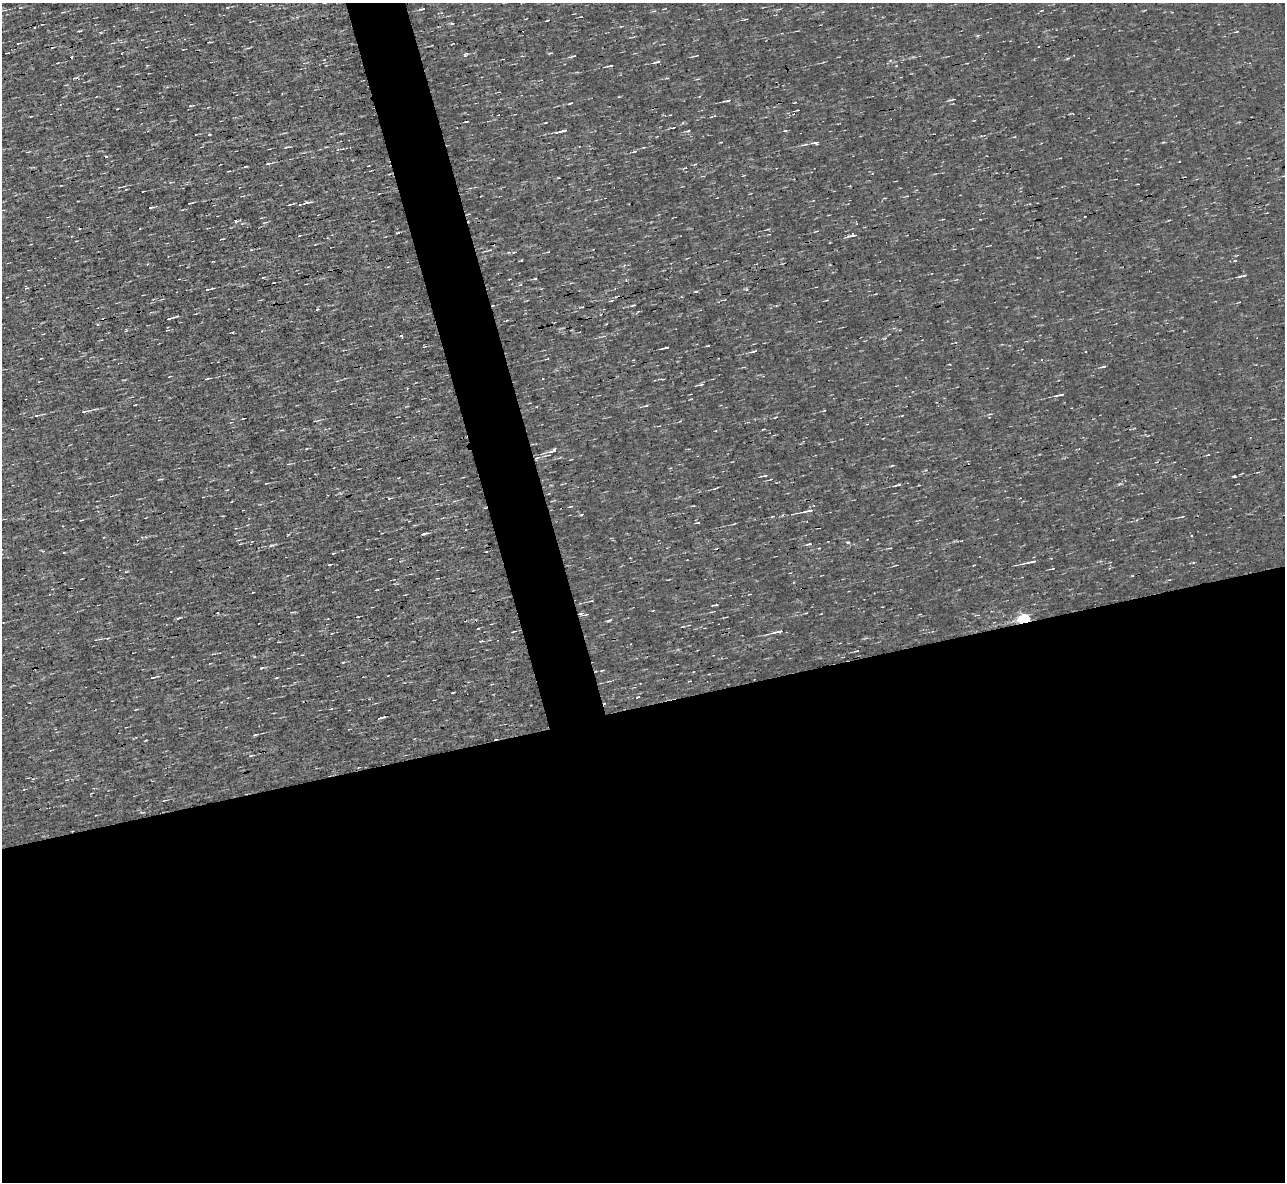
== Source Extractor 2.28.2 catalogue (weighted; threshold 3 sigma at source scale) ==
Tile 15 of 4 x 4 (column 3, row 4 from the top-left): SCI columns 2569-3851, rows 146-1325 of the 5135 x 5132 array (HDU 1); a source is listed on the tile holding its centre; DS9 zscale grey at full resolution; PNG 1287 x 1184 px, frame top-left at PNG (2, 3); no overlay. Shown black and unused: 43% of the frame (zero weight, under 3 of 4 exposures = <1% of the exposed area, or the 3 px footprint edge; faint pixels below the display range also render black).
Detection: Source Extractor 2.28.2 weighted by HDU 2 'WHT'; one run over the whole footprint, this tile lists its part. Background 0.00167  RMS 0.043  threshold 0.195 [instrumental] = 3 sigma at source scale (4.5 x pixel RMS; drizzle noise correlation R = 1.50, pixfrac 1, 0.05/0.05 arcsec/px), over >= 5 px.
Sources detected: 126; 3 cosmic-ray / hot-pixel residue — not listed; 3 inside a brighter listed object's ellipse — not listed separately; the other 120 listed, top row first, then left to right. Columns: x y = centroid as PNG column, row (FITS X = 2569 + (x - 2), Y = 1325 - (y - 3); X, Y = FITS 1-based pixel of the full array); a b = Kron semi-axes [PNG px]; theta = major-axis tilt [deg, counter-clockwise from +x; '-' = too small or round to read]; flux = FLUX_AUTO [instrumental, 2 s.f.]
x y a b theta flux
423 9 5 3 - 7.7
297 17 4 4 - 4.2
746 19 6 2 5 4.3
547 20 3 2 - 3.2
452 23 6 3 -8 6.8
621 26 4 3 - 3.6
80 31 4 3 - 4.5
1237 31 5 2 - 3.4
209 42 4 2 - 2.9
18 43 4 2 - 3.4
465 55 6 4 57 6.6
573 56 9 3 18 6.5
696 56 10 2 11 4.8
71 57 3 2 - 5.4
1067 59 6 3 21 4.9
657 62 10 3 15 10
610 66 6 2 11 8.5
951 100 9 2 10 5.7
727 101 12 3 15 10
570 103 4 2 - 4.4
190 106 5 3 - 4.3
117 109 3 2 - 3.5
797 110 5 3 - 3.8
466 122 4 2 - 5.4
545 123 4 2 - 2.8
673 128 6 2 14 4
563 131 8 3 14 17
209 135 3 2 - 5.1
815 143 12 5 9 16
288 147 8 2 20 5.4
634 151 6 4 4 5.3
268 164 7 4 12 9.7
246 166 4 3 - 3.6
368 166 3 2 - 2.9
558 177 3 2 - 2.5
119 187 3 2 - 3.1
190 203 4 2 - 4.7
305 203 5 3 - 6.2
290 204 7 2 12 5.2
151 207 5 2 - 6.6
236 221 6 3 15 13
768 229 3 3 - 4.1
816 231 6 3 20 3.8
397 233 6 2 19 4.2
853 235 13 4 11 14
490 250 5 3 - 4.6
522 260 3 2 - 3.4
1240 276 9 3 13 9.9
535 278 4 3 - 4.5
26 287 5 3 - 5.8
207 289 7 3 7 7.6
695 291 4 3 - 5.6
318 309 4 3 - 5.2
170 318 10 3 15 11
126 330 5 4 - 4.5
401 335 3 3 - 69
708 346 5 2 - 4.5
665 348 9 2 12 11
754 351 8 4 16 8.7
547 359 4 2 - 4.9
949 364 3 2 - 3.2
1104 366 5 3 - 6.4
207 379 5 3 - 5.6
701 384 8 3 13 8.2
1060 395 11 3 13 14
135 405 3 2 - 2.5
646 406 6 3 9 5.6
84 411 9 4 9 13
36 415 5 3 - 6
989 417 3 3 - 3.2
315 421 5 2 - 3
763 429 4 2 - 3.7
1146 435 5 3 - 5
552 451 14 6 23 23
1208 455 5 3 - 3.6
892 465 5 2 - 4.6
1258 472 5 3 - 3.9
764 475 9 3 11 8.2
1234 476 4 3 - 54
266 483 5 2 - 4.1
1119 484 6 4 18 5.6
898 485 8 3 16 11
716 488 8 2 19 5.8
389 498 4 3 - 5.6
570 506 6 3 11 4.6
808 511 14 4 12 22
581 515 5 3 - 4.4
1182 517 8 2 13 5.5
409 521 3 2 - 3.4
424 534 9 3 16 8.4
103 537 3 2 - 5.1
848 542 5 3 - 5.5
271 545 9 3 10 9.7
43 551 4 3 - 4.3
630 558 2 2 - 3
1030 562 18 3 12 23
1052 569 6 2 12 4.7
591 601 6 2 12 4.4
715 605 8 2 7 5.4
806 613 3 2 - 3.7
581 614 8 5 -18 9.6
179 618 7 3 22 6
1024 619 6 5 - 650
609 620 6 3 22 5.7
478 628 3 2 - 3
513 632 5 2 - 3.6
778 632 14 4 12 21
96 640 3 2 - 3.4
840 643 2 2 - 2.7
857 651 6 3 8 4.9
343 662 4 2 - 3.6
261 668 5 3 - 5.9
602 670 5 3 - 4.4
153 677 4 3 - 5.3
453 693 3 2 - 3.3
638 697 4 2 - 4.5
136 709 4 2 - 3.2
331 709 4 3 - 3.4
381 718 10 3 11 9.7
255 735 5 3 - 4.6
Overlapping masked pixels (flux is a lower limit): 2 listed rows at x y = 581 614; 1024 619
Unlisted compact peaks at least as high as the median listed source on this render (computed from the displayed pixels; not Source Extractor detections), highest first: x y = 746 289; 785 131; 329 565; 633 305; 481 641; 513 252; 276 678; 146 740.